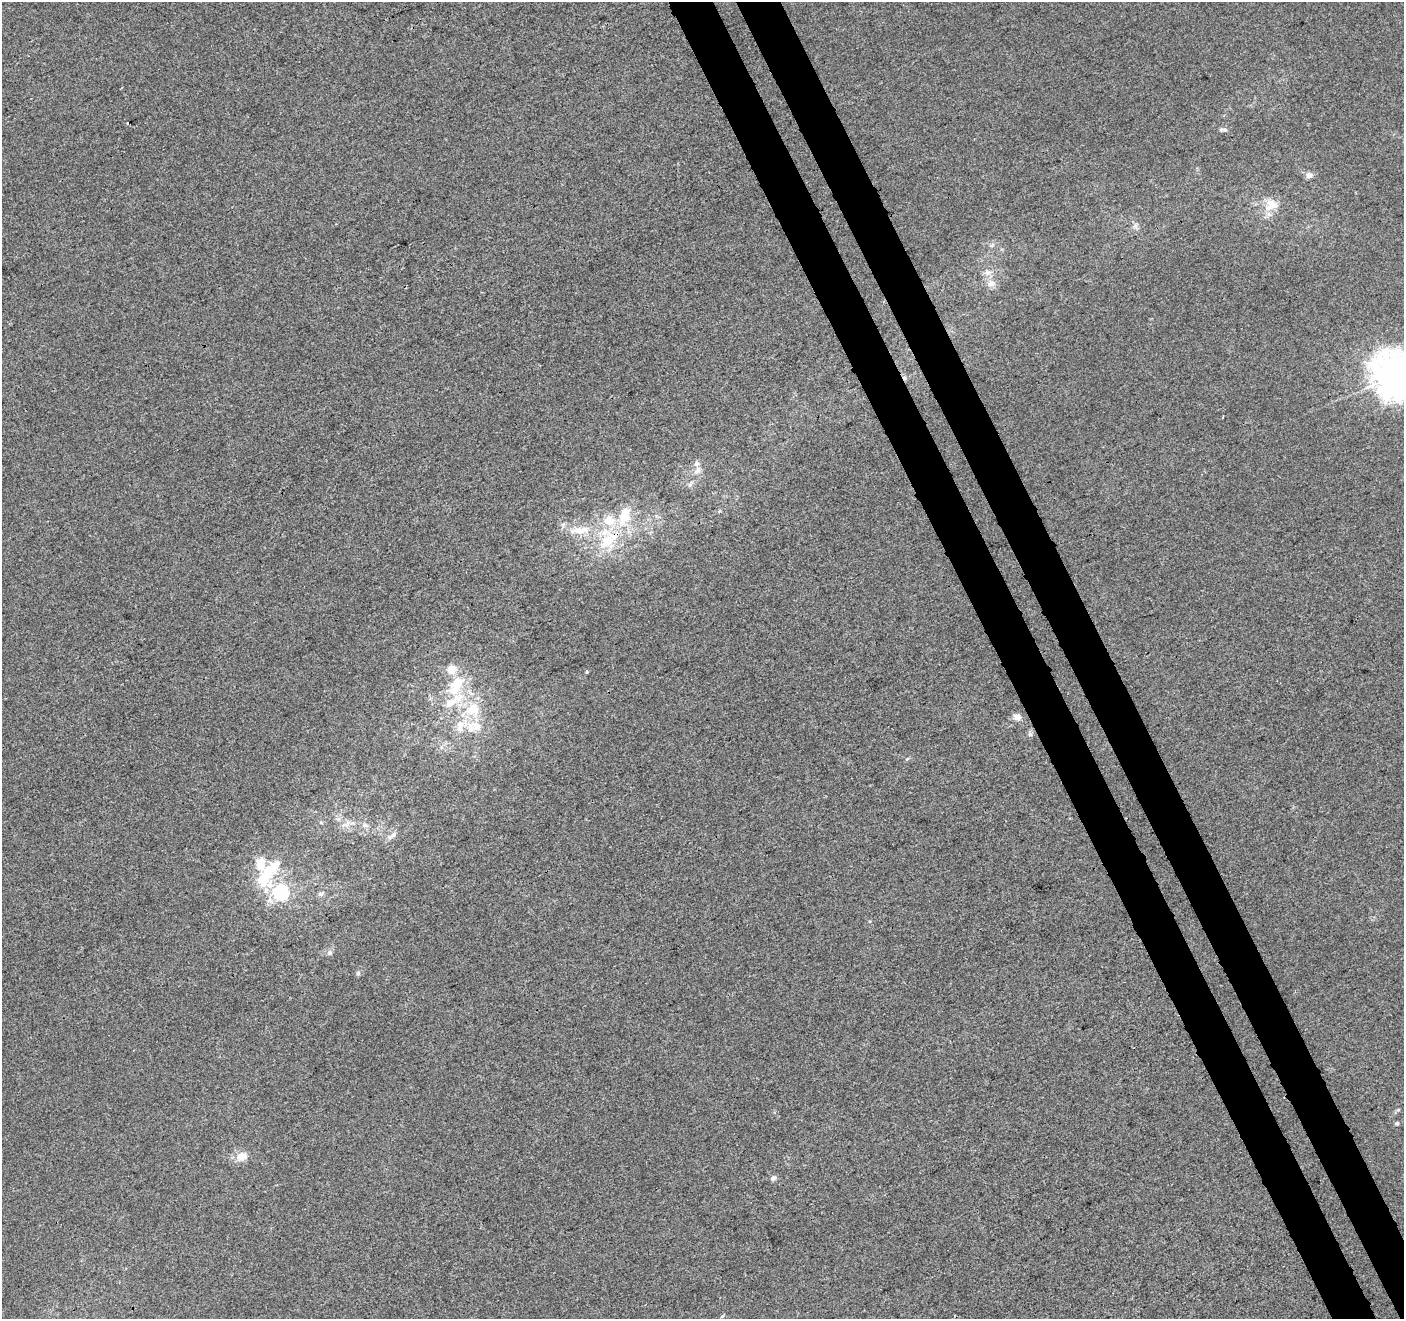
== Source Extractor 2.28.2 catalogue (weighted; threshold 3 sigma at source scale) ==
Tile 6 of 4 x 4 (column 2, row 2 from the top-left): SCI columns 1459-2860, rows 2805-4121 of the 5718 x 5551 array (HDU 1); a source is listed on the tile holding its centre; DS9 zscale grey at full resolution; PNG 1406 x 1321 px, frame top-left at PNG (2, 2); no overlay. Shown black and unused: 6% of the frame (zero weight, under 3 of 4 exposures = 5% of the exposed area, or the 3 px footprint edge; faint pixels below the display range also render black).
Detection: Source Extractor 2.28.2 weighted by HDU 2 'WHT'; one run over the whole footprint, this tile lists its part. Background -5.36e-04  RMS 0.0047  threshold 0.021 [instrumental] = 3 sigma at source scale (4.5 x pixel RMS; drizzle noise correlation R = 1.50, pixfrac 1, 0.0396/0.0396 arcsec/px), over >= 5 px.
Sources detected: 44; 1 inside a brighter object's white glare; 1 cosmic-ray / hot-pixel residue — not listed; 10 inside a brighter listed object's ellipse — not listed separately; the other 32 listed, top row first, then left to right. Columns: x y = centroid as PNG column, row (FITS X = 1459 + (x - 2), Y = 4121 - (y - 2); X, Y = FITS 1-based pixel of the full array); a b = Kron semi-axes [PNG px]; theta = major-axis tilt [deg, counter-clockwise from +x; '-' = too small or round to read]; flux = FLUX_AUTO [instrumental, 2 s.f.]
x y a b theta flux
1223 129 12 5 -4 1.3
1309 175 9 7 -16 2.2
1271 204 18 11 -36 6.6
1135 226 7 5 45 1.2
987 272 10 7 -2 2.4
991 283 11 8 -1 3.3
1396 375 16 15 - 890
1223 417 3 2 - 0.41
697 471 12 7 38 2.4
624 517 23 16 66 15
577 531 27 8 6 7.4
607 541 26 17 43 18
451 669 9 9 - 5.9
456 683 21 13 33 11
458 698 20 12 34 10
472 709 19 16 35 13
1017 717 11 9 -18 2.4
477 727 20 12 -29 8.1
321 823 6 3 -20 0.55
345 824 15 5 22 2.5
365 825 9 6 -16 1.6
392 836 15 6 34 2.2
265 877 34 23 80 23
281 892 20 19 - 25
320 894 8 6 20 1.4
330 953 7 7 - 1.3
358 973 6 6 - 0.85
1398 1110 6 4 19 0.61
1397 1123 6 5 - 0.74
242 1156 10 8 17 5.9
773 1178 8 6 24 1.4
722 1316 6 3 19 0.48
Overlapping masked pixels (flux is a lower limit): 2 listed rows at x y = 607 541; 1017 717
Isophote crosses this tile's border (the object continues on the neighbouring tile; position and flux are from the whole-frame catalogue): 1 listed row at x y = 1396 375
Unlisted compact peaks at least as high as the median listed source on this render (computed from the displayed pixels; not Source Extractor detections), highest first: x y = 587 672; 907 759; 992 245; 870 921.